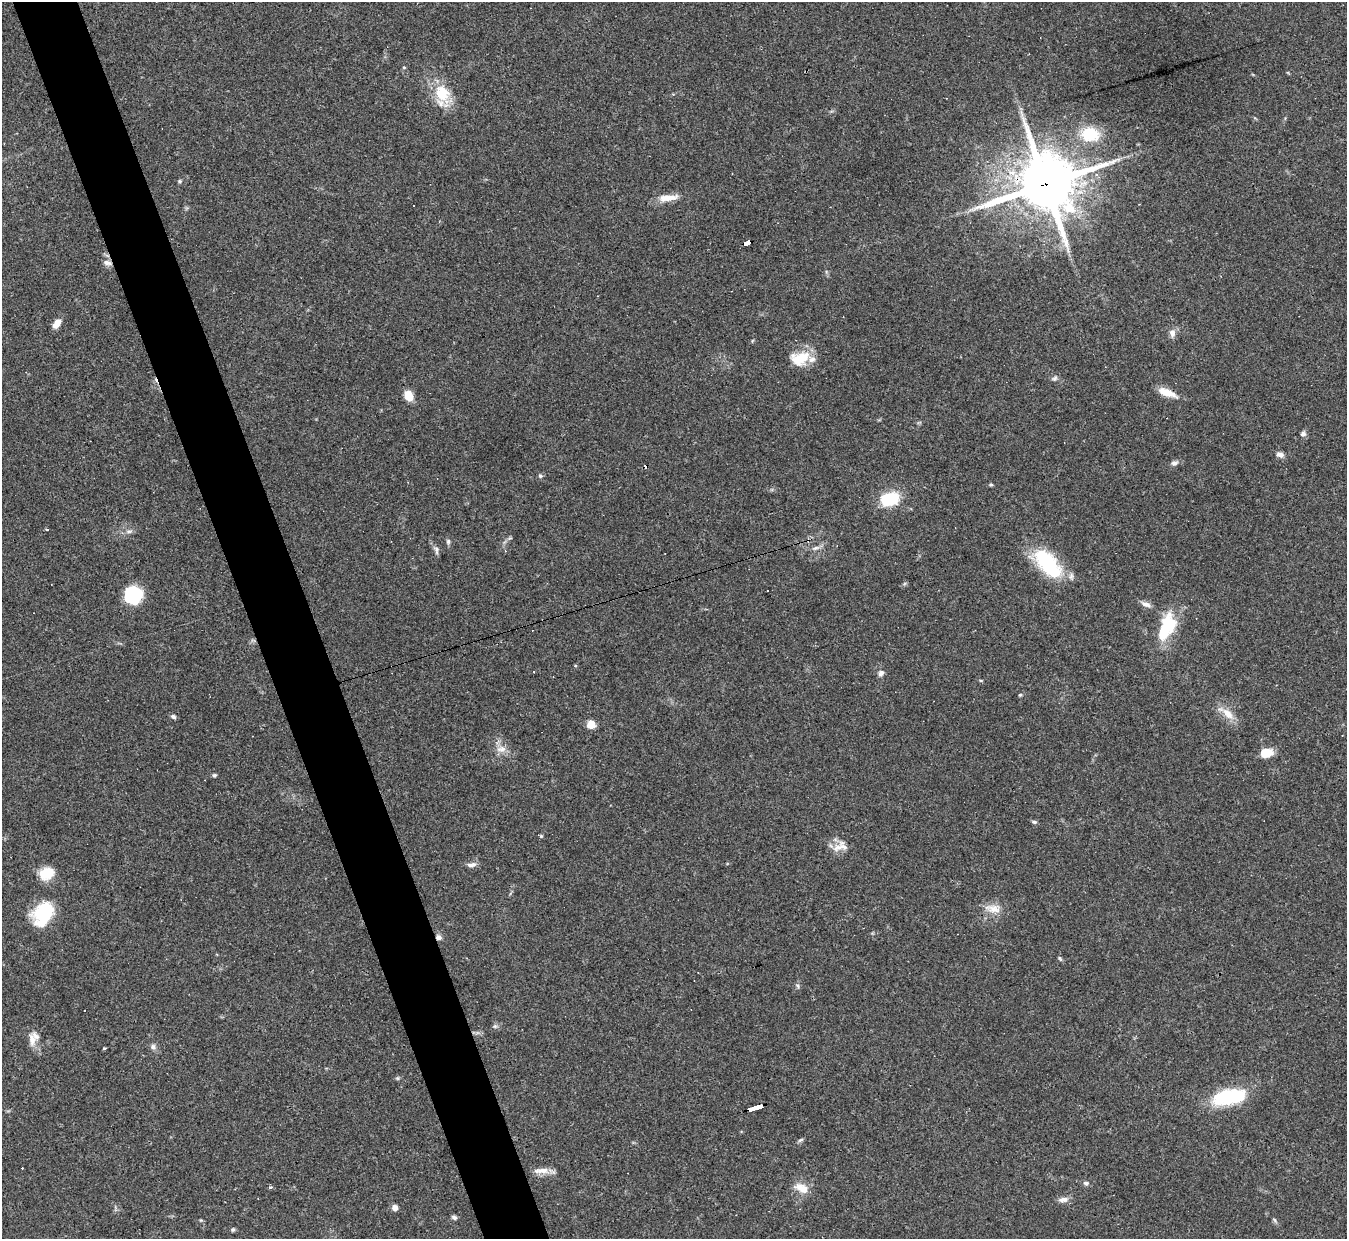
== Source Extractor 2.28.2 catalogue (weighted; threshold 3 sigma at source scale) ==
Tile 11 of 4 x 4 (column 3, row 3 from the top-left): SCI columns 2691-4035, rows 1384-2620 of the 5380 x 5366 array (HDU 1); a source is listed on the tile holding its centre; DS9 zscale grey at full resolution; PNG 1349 x 1241 px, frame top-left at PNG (2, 2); no overlay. Shown black and unused: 5% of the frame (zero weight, under 3 of 4 exposures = <1% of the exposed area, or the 3 px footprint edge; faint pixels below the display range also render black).
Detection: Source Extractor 2.28.2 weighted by HDU 2 'WHT'; one run over the whole footprint, this tile lists its part. Background 0.048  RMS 0.0043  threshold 0.0194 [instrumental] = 3 sigma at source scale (4.5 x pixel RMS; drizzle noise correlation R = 1.50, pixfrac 1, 0.05/0.05 arcsec/px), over >= 5 px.
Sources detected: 78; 2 inside a brighter object's white glare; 12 cosmic-ray / hot-pixel residue — not listed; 1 inside a brighter listed object's ellipse — not listed separately; the other 63 listed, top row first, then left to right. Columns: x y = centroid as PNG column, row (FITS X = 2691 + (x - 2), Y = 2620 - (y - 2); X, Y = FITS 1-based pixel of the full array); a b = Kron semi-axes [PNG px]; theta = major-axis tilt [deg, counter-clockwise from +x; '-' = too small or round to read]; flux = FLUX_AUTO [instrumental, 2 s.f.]
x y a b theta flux
404 67 5 3 - 0.43
442 93 25 19 -69 14
1090 134 21 16 -7 15
180 181 6 4 -21 0.63
1045 184 21 19 18 2400
668 198 28 8 6 5.6
748 243 7 4 18 48
107 263 11 7 -12 1.9
57 324 11 7 51 3.8
1172 333 11 8 -73 2.3
800 358 25 17 12 11
1055 378 8 6 36 1.1
1167 393 23 8 -21 6
409 395 11 8 -64 5.5
1303 434 7 6 - 1.4
1280 455 10 6 -11 1.9
1174 463 10 6 7 1.5
540 476 6 5 - 0.78
991 485 6 4 -1 0.53
890 499 19 13 12 19
47 530 3 2 - 0.98
129 531 9 4 8 1.1
448 541 7 5 90 0.9
816 548 10 5 24 1.5
436 550 12 5 -84 1.3
1047 563 34 16 -49 37
767 590 3 3 - 2.4
133 595 18 17 - 19
1146 604 15 6 -20 2
1169 625 25 18 82 19
881 673 8 6 53 1.5
1020 695 5 4 - 0.48
1228 713 19 10 -46 5.5
173 717 7 5 -20 1
591 724 8 7 - 5
501 749 15 8 9 3.2
1266 753 13 9 9 7.2
214 775 5 5 - 0.68
1034 822 7 4 -10 0.82
541 836 5 5 - 0.51
838 847 17 10 24 4.5
472 865 13 6 11 1.9
46 873 14 11 24 11
993 908 24 11 -14 5.4
43 913 28 21 48 20
1060 958 7 4 -69 0.65
798 986 6 4 -88 0.76
495 1026 6 5 - 0.83
32 1040 16 8 -81 4
153 1047 8 7 - 1.6
104 1049 3 3 - 1.2
1229 1097 37 16 10 30
756 1108 14 3 17 93
801 1140 8 4 20 0.72
543 1170 19 9 2 3.8
1086 1183 7 5 -19 1.1
270 1187 4 3 - 0.61
802 1188 20 11 -25 5.6
1063 1199 12 6 7 2.3
395 1208 6 6 - 2.4
454 1217 6 5 - 1.2
1275 1220 6 4 -70 0.66
233 1229 6 4 57 0.68
Overlapping masked pixels (flux is a lower limit): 4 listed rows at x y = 1045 184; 748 243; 107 263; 756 1108